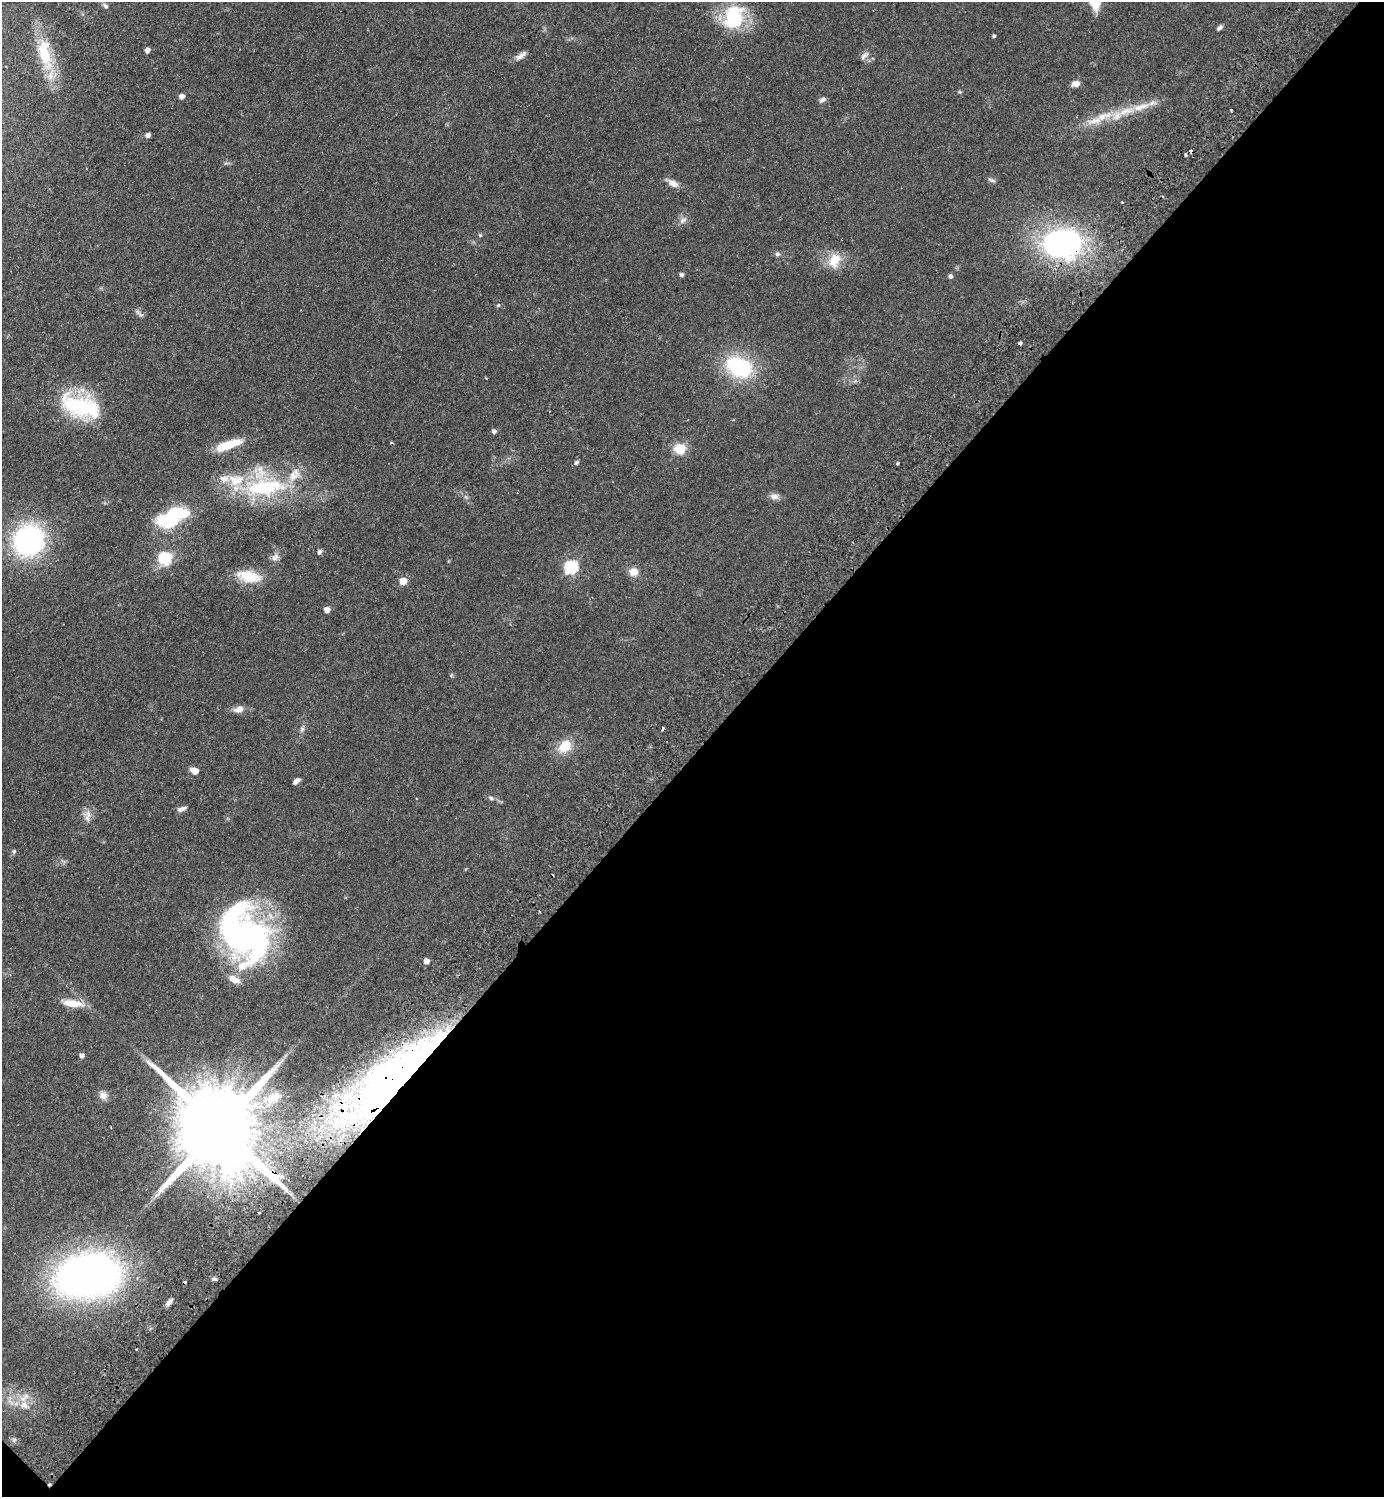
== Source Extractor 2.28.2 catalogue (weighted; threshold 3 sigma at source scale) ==
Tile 15 of 4 x 4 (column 3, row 4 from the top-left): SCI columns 3106-4487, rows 42-1536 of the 6070 x 6064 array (HDU 1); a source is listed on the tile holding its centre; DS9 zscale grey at full resolution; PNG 1386 x 1499 px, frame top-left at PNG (2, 2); no overlay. Shown black and unused: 50% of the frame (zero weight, under 2 of 3 exposures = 3% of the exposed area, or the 3 px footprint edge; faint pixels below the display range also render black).
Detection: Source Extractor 2.28.2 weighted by HDU 2 'WHT'; one run over the whole footprint, this tile lists its part. Background 0.0826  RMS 0.0081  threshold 0.0362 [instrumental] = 3 sigma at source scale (4.5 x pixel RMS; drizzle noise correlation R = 1.50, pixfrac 1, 0.05/0.05 arcsec/px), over >= 5 px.
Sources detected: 88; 2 inside a brighter object's white glare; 7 cosmic-ray / hot-pixel residue — not listed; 11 inside a brighter listed object's ellipse — not listed separately; the other 68 listed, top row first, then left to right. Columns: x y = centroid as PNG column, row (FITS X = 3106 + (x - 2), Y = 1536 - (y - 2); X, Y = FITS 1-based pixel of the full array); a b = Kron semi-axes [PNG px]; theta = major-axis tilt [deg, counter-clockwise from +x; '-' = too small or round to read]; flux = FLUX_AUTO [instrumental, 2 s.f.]
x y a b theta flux
105 6 10 5 -47 1.8
734 17 28 22 75 44
1220 28 7 4 44 2.2
994 36 4 3 - 1.3
147 50 5 4 - 3.9
45 54 47 17 -77 36
520 56 16 6 30 3.9
864 56 12 5 42 2.5
1076 84 8 6 10 5.5
182 96 5 5 - 3.6
822 100 8 6 28 2.5
1140 107 28 8 15 13
1104 116 27 9 19 16
148 135 5 5 - 2.8
992 180 9 5 -24 1.8
673 183 13 8 -27 5.3
1122 202 3 2 - 0.67
683 220 10 7 40 3.1
480 235 4 4 - 1.1
1062 243 25 19 6 240
777 254 7 5 13 1.8
834 260 20 14 67 14
681 275 4 4 - 2
950 276 5 4 - 2
498 305 5 5 - 0.95
141 315 10 4 -36 1.8
1020 343 4 3 - 3.3
739 367 24 16 -27 70
80 406 44 24 -22 61
494 431 5 5 - 2.3
227 445 29 8 20 21
680 449 8 8 - 21
576 463 6 5 - 1.7
897 463 4 3 - 2.2
265 487 55 20 6 70
774 496 12 7 3 3.8
167 521 27 15 -8 30
29 540 25 23 58 150
319 552 7 5 64 1.5
276 556 9 7 -83 2.8
165 558 6 6 - 62
571 567 6 6 - 100
633 572 9 8 - 8.3
249 576 27 13 -11 19
403 581 5 5 - 14
327 610 5 4 - 5.5
239 709 13 7 18 4.9
302 729 7 6 - 1.7
565 746 19 14 37 14
195 771 7 5 -22 7.7
297 781 8 4 40 2.9
491 798 7 5 -19 1.7
181 809 11 5 18 3.1
88 814 12 7 -75 4.4
14 851 6 5 - 1.2
244 936 62 45 -40 220
426 961 5 4 - 5.1
72 1003 24 8 -7 12
82 1056 5 4 - 3
397 1080 124 41 44 520
103 1095 10 9 - 5
273 1097 27 14 22 17
219 1128 26 19 -47 16000
88 1276 54 36 9 380
214 1279 6 5 - 1.4
169 1302 9 6 53 3
24 1405 12 10 -23 6.7
49 1484 4 3 - 0.96
Overlapping masked pixels (flux is a lower limit): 4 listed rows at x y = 1062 243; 397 1080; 219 1128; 49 1484